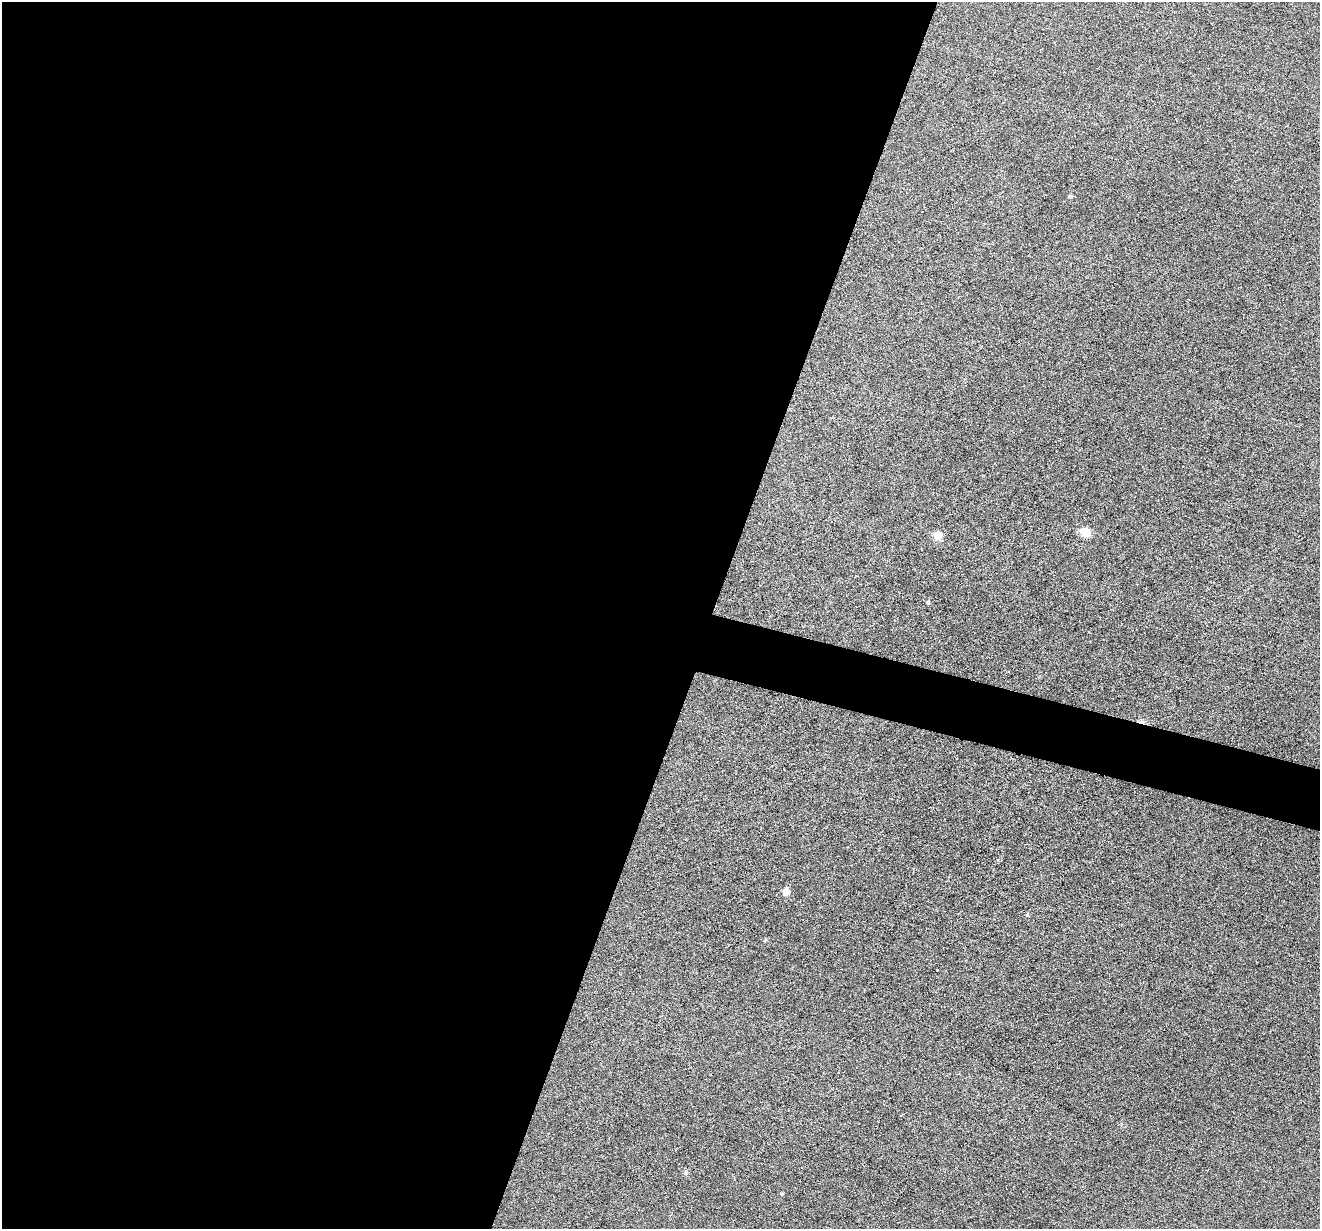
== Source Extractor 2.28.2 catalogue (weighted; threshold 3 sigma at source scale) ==
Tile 5 of 4 x 4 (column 1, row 2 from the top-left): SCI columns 1-1318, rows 2583-3809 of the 5274 x 5294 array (HDU 1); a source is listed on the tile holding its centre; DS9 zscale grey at full resolution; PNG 1322 x 1231 px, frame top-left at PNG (2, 2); no overlay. Shown black and unused: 56% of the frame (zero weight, under 3 of 6 exposures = <1% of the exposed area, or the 3 px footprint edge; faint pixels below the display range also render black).
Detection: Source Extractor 2.28.2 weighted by HDU 2 'WHT'; one run over the whole footprint, this tile lists its part. Background 0.0399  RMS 0.0054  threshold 0.0222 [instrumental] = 3 sigma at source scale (4.09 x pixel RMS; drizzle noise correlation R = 1.36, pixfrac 0.8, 0.05/0.05 arcsec/px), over >= 5 px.
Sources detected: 10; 1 cosmic-ray / hot-pixel residue — not listed; the other 9 listed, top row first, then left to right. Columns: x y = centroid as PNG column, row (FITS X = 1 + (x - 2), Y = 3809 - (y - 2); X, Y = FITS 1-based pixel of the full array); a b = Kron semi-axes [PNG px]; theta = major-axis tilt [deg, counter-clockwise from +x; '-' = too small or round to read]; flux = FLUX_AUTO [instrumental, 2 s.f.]
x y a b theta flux
1070 196 4 4 - 0.73
1086 532 6 6 - 15
938 535 6 6 - 8.9
928 602 5 4 - 0.86
786 892 6 6 - 5
1027 915 5 4 - 0.54
765 940 6 4 46 0.54
685 1173 6 5 - 1.1
782 1194 4 4 - 0.54